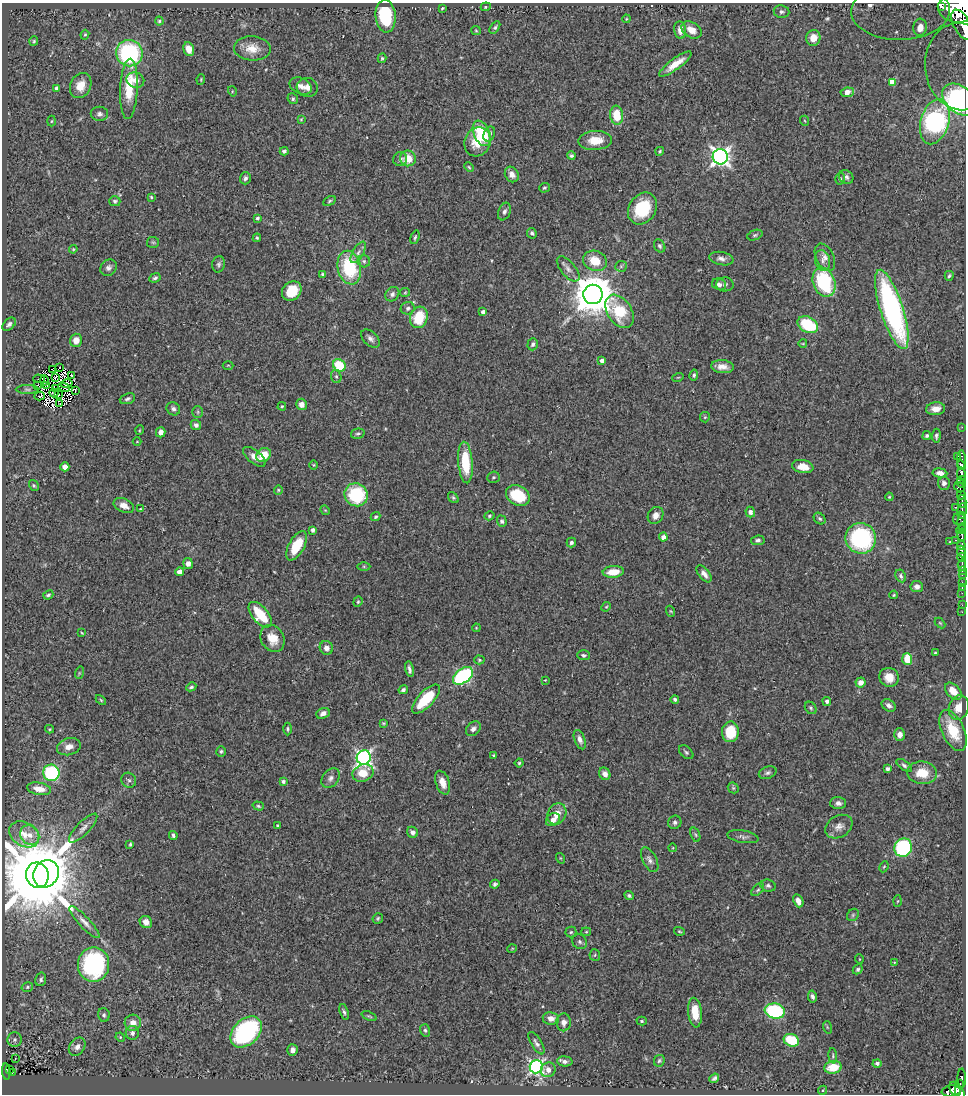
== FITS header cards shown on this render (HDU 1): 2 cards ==
NAXIS1  =                  964
NAXIS2  =                 1092

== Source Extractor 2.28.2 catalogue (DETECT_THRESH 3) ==
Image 964 x 1092 px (HDU 1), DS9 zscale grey, 1 PNG px = 1 image px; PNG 968 x 1096 px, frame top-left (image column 1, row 1092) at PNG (2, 3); each listed source drawn as its Kron ellipse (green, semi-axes under 4 px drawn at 4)
Background 0.648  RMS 0.026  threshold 0.0782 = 3 sigma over >= 5 px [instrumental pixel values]
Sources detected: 354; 6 with non-positive FLUX_AUTO (blend fragments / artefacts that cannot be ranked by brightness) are neither listed nor drawn; the other 348 listed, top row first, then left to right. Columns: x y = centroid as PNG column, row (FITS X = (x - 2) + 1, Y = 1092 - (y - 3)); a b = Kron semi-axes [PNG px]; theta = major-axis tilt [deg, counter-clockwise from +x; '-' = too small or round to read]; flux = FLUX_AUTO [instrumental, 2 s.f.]
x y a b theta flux
486 7 5 4 - 2.2
942 7 2 2 - 2900
442 8 4 2 - 1.9
957 9 19 14 -7 4600
900 11 49 29 1 760
781 12 8 6 -6 5
386 16 16 10 -86 99
626 19 4 3 - 1.6
159 21 4 4 - 2.6
962 25 17 8 -62 1900
495 27 7 4 57 3.2
920 27 9 6 84 32
476 30 5 4 - 2
680 30 9 6 -83 12
691 30 11 7 -33 18
85 35 5 4 - 1.9
813 38 8 7 - 19
34 41 5 4 - 2.1
252 48 18 12 -2 26
189 49 7 5 -71 19
129 53 13 13 - 220
382 58 5 4 - 2.3
675 64 19 5 36 25
961 67 44 35 -83 780
201 79 5 3 - 1.7
135 80 9 7 -20 12
892 82 3 3 - 5.3
81 85 13 10 65 23
301 86 12 7 -24 9.8
307 87 10 9 - 11
57 88 4 4 - 6.6
129 89 30 9 88 56
232 91 5 3 - 1.5
847 92 7 4 7 17
293 99 6 5 - 3
959 100 19 13 -41 530
99 114 9 7 -1 6.1
617 115 9 6 -84 44
301 119 3 3 - 1.7
52 121 5 3 - 1.6
805 121 5 3 - 1.5
935 122 23 14 74 270
482 133 13 8 -65 78
489 134 8 5 66 6.2
595 140 17 9 3 31
477 142 15 12 64 33
284 151 4 4 - 4.4
660 151 4 3 - 2.4
571 156 4 4 - 3.6
720 157 7 7 - 800
408 158 8 7 - 34
400 159 7 7 - 4.9
469 167 5 4 - 2.1
512 174 8 6 -59 9.6
846 177 7 6 - 4.9
245 178 6 5 - 4.8
840 179 6 4 73 2.8
544 188 5 4 - 2.7
151 197 3 3 - 2.1
115 201 5 5 - 3.4
330 201 6 4 29 2.8
642 209 17 13 57 92
504 212 9 6 68 5.7
257 218 4 4 - 3.8
532 233 5 4 - 4.9
755 235 8 5 20 3.3
415 237 7 3 73 2.7
257 238 4 3 - 2.4
153 242 6 5 - 2.8
660 246 7 5 -58 4
73 249 4 4 - 1.8
358 252 12 5 61 7.4
825 257 15 9 -63 12
721 259 12 6 -11 8.3
364 261 6 6 - 4.6
595 261 12 10 -20 36
822 261 10 7 -75 9
219 264 8 6 78 4.4
621 266 6 5 - 3
108 268 9 7 44 6.5
349 268 17 11 -78 120
568 269 15 7 -49 9.6
323 275 4 4 - 4.1
949 276 5 3 - 2.9
155 278 6 4 24 4.1
824 282 15 11 -68 160
719 284 7 5 -20 6.2
725 284 9 7 2 4.8
292 291 10 8 44 46
405 292 5 4 - 1.8
392 294 8 6 51 6.1
593 294 10 9 - 6200
408 308 7 6 - 5.4
892 309 41 11 -72 390
620 311 18 12 -56 79
483 312 4 4 - 7.7
419 317 11 8 73 62
9 324 8 5 41 4.7
808 325 11 7 -29 87
370 339 11 6 -43 7.6
76 340 6 6 - 16
803 343 4 3 - 1.3
533 344 6 5 - 4.7
602 361 4 4 - 7.4
228 365 5 3 - 2
339 365 7 5 -40 65
59 367 2 2 - 1.6
722 367 11 6 -4 13
53 370 2 2 - 1.2
71 375 2 2 - 3.2
694 375 5 4 - 3.2
56 377 4 2 - 1.9
336 377 6 5 - 3.4
678 377 5 3 - 1.7
39 379 6 2 -4 2
44 380 5 2 - 0.19
66 384 6 4 12 7
38 385 3 2 - 0.9
46 385 3 2 - 2.1
64 387 6 2 -29 0.82
27 389 11 4 0 1.9
56 389 3 2 - 2.5
75 390 3 2 - 2.1
54 393 4 2 - 2.9
58 394 4 2 - 0.94
40 396 5 3 - 0.35
127 399 8 5 20 4.8
60 404 3 2 - 0.91
301 404 6 5 - 11
282 406 4 3 - 1.9
173 409 7 6 - 5.2
936 409 9 6 6 15
198 412 6 5 - 2.7
705 417 5 5 - 2.4
196 425 5 5 - 5.3
962 427 2 2 - 8.2
140 430 5 3 - 1.5
161 432 5 5 - 11
358 434 7 5 13 3.1
927 436 4 4 - 3.5
936 436 7 4 85 3.9
137 441 4 3 - 1.3
264 455 8 6 40 32
957 456 3 2 - 17
254 457 13 6 -38 13
962 460 10 3 -90 270
465 462 21 7 -85 74
313 465 5 3 - 1.6
961 465 5 3 - 490
65 467 4 4 - 11
803 467 11 6 -9 22
940 473 7 4 -8 10
961 474 6 3 -83 470
493 477 6 5 - 3.2
961 480 4 2 - 78
944 483 6 6 - 7.6
961 483 5 3 - 22
34 486 6 4 -57 2.6
959 487 6 4 -47 220
278 490 4 4 - 1.9
356 495 12 11 - 100
518 495 13 9 -30 76
961 495 4 3 - 76
889 497 4 3 - 1.9
453 498 6 4 -49 3
962 501 6 4 -78 200
124 505 11 6 -24 16
955 507 3 2 - 69
140 509 4 4 - 1.8
325 510 5 4 - 1.7
962 511 8 4 80 290
750 512 5 4 - 8.4
656 515 9 7 56 12
489 516 5 4 - 2.4
376 517 5 4 - 2.9
959 518 7 6 - 190
820 519 6 5 - 3.3
502 521 6 5 - 3.7
962 523 9 4 -85 110
313 530 4 3 - 5.8
961 530 5 4 - 500
962 535 6 3 -84 270
663 537 4 4 - 11
861 538 15 15 - 220
758 540 7 5 7 4.6
956 540 3 2 - 60
950 542 3 2 - 1.2
571 543 5 4 - 4.2
961 545 4 3 - 340
297 546 16 7 61 50
961 551 6 3 -66 290
962 557 4 3 - 160
188 564 5 5 - 8.7
962 565 6 3 85 100
364 566 6 4 -1 2.2
962 571 3 2 - 18
180 572 4 4 - 17
613 572 10 6 6 30
704 574 10 5 -51 9.1
962 574 3 2 - 39
901 576 7 5 -62 4
962 582 3 2 - 26
917 587 6 5 - 7.6
962 587 3 2 - 18
962 593 2 2 - 7.5
48 595 5 3 - 3
894 595 4 3 - 2
358 602 5 4 - 2.6
962 605 2 2 - 6.8
606 607 5 4 - 2.2
670 611 5 3 - 1.6
962 612 3 2 - 4
260 615 15 7 -50 63
940 623 6 4 -44 1.9
476 628 4 3 - 1.4
82 633 4 3 - 1.4
272 638 14 11 -59 28
326 648 7 6 - 7.4
935 652 3 2 - 1.5
583 655 6 5 - 3.9
907 659 6 5 - 44
479 660 5 4 - 2.4
409 669 8 3 -78 5.8
79 673 6 4 72 2.3
463 676 11 7 36 240
889 677 10 9 - 23
545 680 3 3 - 1.1
861 682 5 5 - 13
191 687 5 4 - 3.1
403 690 5 4 - 4.4
953 691 10 6 -45 28
426 699 18 7 46 74
675 699 4 4 - 3.8
101 700 6 3 -45 2.1
827 701 4 4 - 5.4
889 705 7 5 -35 7
811 708 7 5 -52 3.1
959 708 13 10 73 20
323 713 7 5 22 7.6
383 723 3 3 - 1.8
49 729 4 4 - 1.9
288 729 6 4 -90 2.9
473 729 8 6 45 7.2
953 730 22 11 -65 54
730 732 10 8 85 48
900 735 6 5 - 8.6
580 740 10 5 -69 8.4
69 747 12 8 15 13
221 751 5 4 - 3.2
686 752 8 5 -41 3.6
494 755 4 3 - 2.6
364 757 7 7 - 510
519 763 4 4 - 2.6
904 765 9 4 -37 4.8
887 769 4 3 - 5
51 773 8 8 - 150
363 773 11 8 22 39
768 773 9 6 18 5
922 773 15 11 -6 35
605 774 6 5 - 8
331 778 11 8 51 8.2
129 780 8 7 - 4.4
283 781 4 4 - 4.8
443 783 12 7 -71 16
733 788 6 5 - 2.8
39 789 12 6 -10 17
838 803 8 6 -2 7.2
258 806 6 4 -18 2.7
557 814 11 9 63 18
553 820 8 6 36 11
675 822 7 6 - 4.7
278 825 3 3 - 3
839 827 14 10 31 13
83 828 19 6 46 10
413 832 6 5 - 5.9
24 834 16 11 -31 22
30 835 10 9 - 14
173 835 4 3 - 4
695 835 7 4 -70 2.9
743 837 16 6 -9 7
130 844 4 3 - 2.4
673 848 4 3 - 1.4
903 848 9 8 - 220
560 858 5 3 - 1.6
650 860 13 7 -62 8.1
884 867 6 4 66 2.1
46 874 14 12 63 1800
37 875 12 11 - 30000
495 884 4 4 - 3.5
768 886 7 6 - 4.5
758 890 8 5 45 3
629 895 5 4 - 2.9
798 901 7 5 -66 13
898 901 5 3 - 1.8
853 915 6 5 - 3.1
378 918 5 5 - 2.6
84 922 21 5 -47 11
146 922 6 6 - 12
679 931 5 3 - 2
571 932 5 5 - 2.9
586 932 5 4 - 1.9
580 942 8 7 - 4.2
512 949 5 3 - 1.4
595 955 6 5 - 2.9
859 959 5 3 - 1.2
894 962 3 3 - 1.2
94 964 17 15 81 260
858 969 5 4 - 3
41 979 7 5 78 4.1
27 987 6 4 17 2.9
812 996 6 4 -78 4.6
775 1011 10 7 -9 160
344 1012 8 4 -72 4
695 1013 15 7 -85 38
104 1015 7 5 -77 4.1
369 1016 8 3 -22 2.3
551 1018 8 6 -8 12
642 1021 5 4 - 2.7
564 1022 9 7 -88 9.5
133 1023 8 8 - 16
827 1027 6 4 -72 2.2
425 1030 6 5 - 3.6
246 1032 18 12 44 260
132 1033 7 6 - 6.7
120 1037 5 4 - 1.7
15 1040 7 7 - 4.3
791 1040 8 6 -21 74
536 1043 13 5 -58 6.5
77 1047 10 7 54 10
293 1050 5 5 - 8.8
833 1056 7 4 -85 2.6
15 1058 3 2 - 2.7
565 1061 7 5 -3 5.6
659 1061 6 5 - 3.2
877 1063 4 4 - 5.3
536 1067 6 6 - 420
833 1067 9 6 8 41
9 1070 3 2 - 19
548 1070 7 7 - 11
6 1071 8 3 -84 120
12 1072 3 3 - 19
714 1078 5 3 - 3.7
962 1078 9 3 -88 63
960 1083 3 3 - 45
955 1089 8 5 -63 420
823 1090 5 3 - 2.2
951 1091 9 5 7 440
960 1093 7 4 -66 300
At the frame edge (FLAGS 8, measured only in part): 5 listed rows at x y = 957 9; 900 11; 962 25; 961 67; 960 1093
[6 non-positive-flux detections neither listed nor drawn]